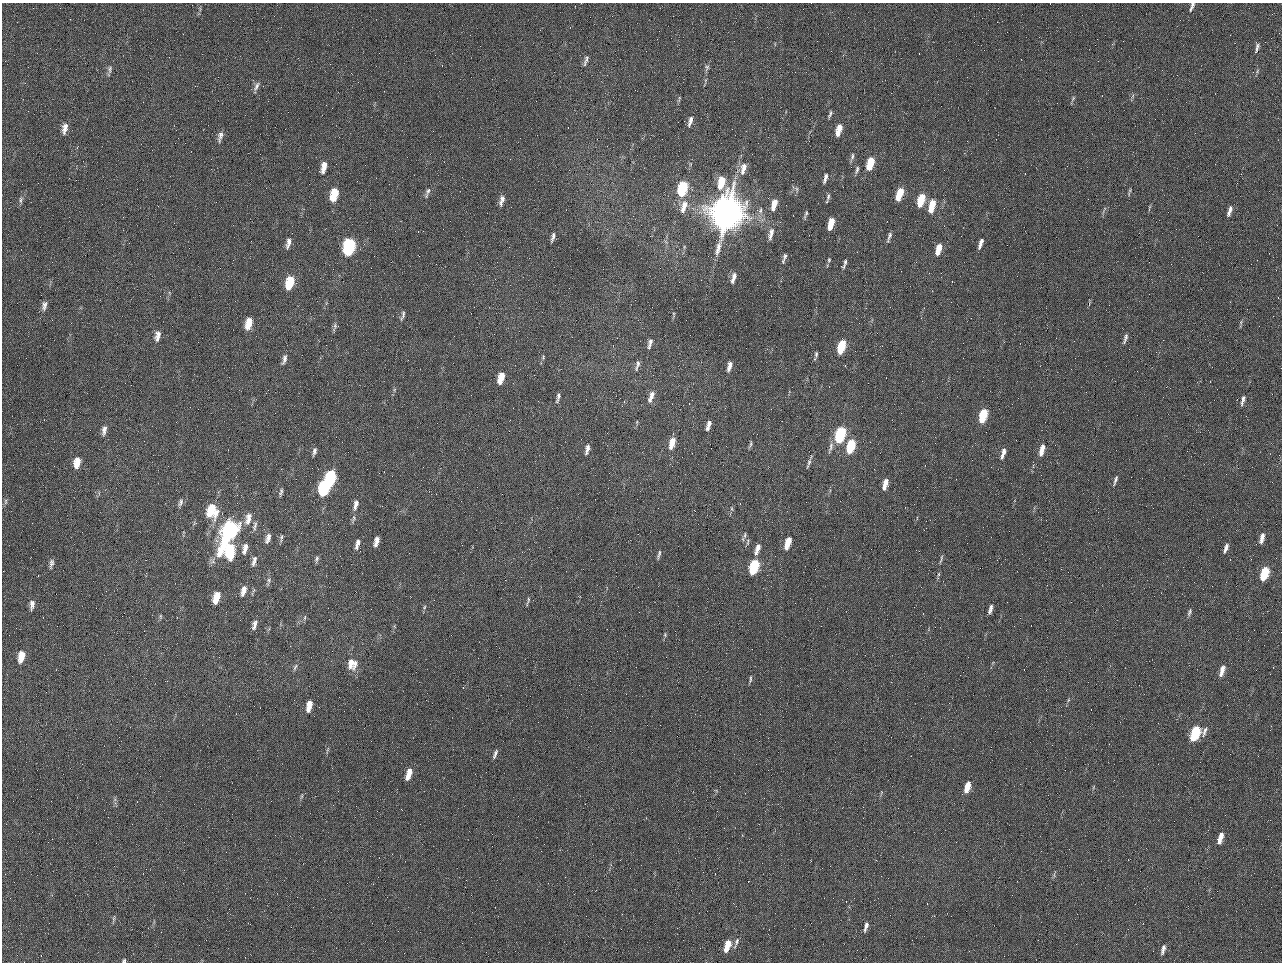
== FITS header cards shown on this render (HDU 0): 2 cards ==
NAXIS1  =                 1280 / length of data axis 1
NAXIS2  =                  960 / length of data axis 2

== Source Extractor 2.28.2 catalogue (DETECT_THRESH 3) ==
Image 1280 x 960 px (HDU 0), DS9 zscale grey, 1 PNG px = 1 image px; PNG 1284 x 964 px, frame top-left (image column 1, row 960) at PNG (2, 3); no overlay
Background 2560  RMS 180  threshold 554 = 3 sigma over >= 5 px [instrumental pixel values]
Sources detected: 155; all 155 listed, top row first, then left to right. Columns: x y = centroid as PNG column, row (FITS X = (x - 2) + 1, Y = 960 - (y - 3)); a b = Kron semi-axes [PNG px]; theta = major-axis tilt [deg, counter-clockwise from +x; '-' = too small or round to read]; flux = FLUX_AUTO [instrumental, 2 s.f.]
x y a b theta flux
1192 7 13 5 67 4.9e+04
1257 47 14 5 75 4.9e+04
984 50 2 2 - 6.3e+04
586 60 15 5 71 4.3e+04
707 67 8 6 83 3.4e+04
110 69 11 6 84 3.9e+04
1257 71 6 4 71 1.9e+04
706 80 6 4 70 1.8e+04
256 86 13 6 61 4.9e+04
1132 96 7 4 69 2.3e+04
1073 98 8 4 55 2.4e+04
679 99 10 3 68 1.6e+04
830 114 8 3 66 2.7e+04
690 121 13 5 73 6.0e+04
65 128 14 7 78 9.0e+04
839 130 11 5 72 1.6e+05
220 136 15 6 75 6.3e+04
852 157 13 4 76 3.5e+04
870 163 12 5 73 3.4e+05
324 167 14 6 78 1.2e+05
743 168 18 8 78 1.3e+05
857 170 10 4 75 3.0e+04
825 178 11 4 74 4.6e+04
721 182 13 7 78 2.9e+05
682 188 12 6 75 9.2e+05
1130 190 8 3 71 1.9e+04
428 191 12 6 66 4.7e+04
899 194 12 5 71 3.1e+05
334 195 12 7 75 3.4e+05
828 197 10 4 77 3.0e+04
21 200 10 5 79 3.6e+04
502 200 13 5 75 6.8e+04
921 200 12 6 72 3.6e+05
774 205 13 6 74 1.6e+05
684 206 18 8 72 1.4e+05
932 206 14 6 76 2.6e+05
1149 208 9 3 80 1.6e+04
1229 211 13 5 72 6.3e+04
727 214 23 17 73 1.2e+07
806 214 9 3 69 2.5e+04
831 224 11 5 75 2.0e+05
771 234 16 6 75 8.4e+04
553 237 10 4 74 4.1e+04
889 237 13 4 71 4.0e+04
288 243 14 5 76 6.5e+04
980 243 13 5 71 6.9e+04
349 247 12 7 80 1.9e+06
938 249 13 6 74 1.6e+05
784 258 14 4 72 4.1e+04
829 260 7 5 89 2.0e+04
845 262 7 4 81 2.4e+04
844 267 6 4 52 2.0e+04
733 278 13 5 74 7.5e+04
290 282 12 6 74 4.6e+05
44 306 13 7 79 6.3e+04
674 314 8 3 -77 1.6e+04
403 315 13 4 76 3.6e+04
1241 322 6 4 72 1.8e+04
249 323 12 6 75 2.1e+05
335 326 9 5 84 3.4e+04
157 336 14 7 80 8.8e+04
1125 338 13 4 73 4.5e+04
650 343 12 5 76 5.6e+04
841 347 11 5 71 5.0e+05
816 354 8 4 90 2.6e+04
543 357 7 5 72 1.9e+04
284 359 15 6 73 5.5e+04
637 365 17 5 75 5.0e+04
729 366 10 4 75 8.0e+04
501 378 12 6 74 2.0e+05
394 390 6 4 72 1.8e+04
651 396 17 6 72 9.7e+04
558 397 12 4 76 4.3e+04
1243 400 13 4 74 4.7e+04
983 416 11 5 74 6.0e+05
709 424 8 5 73 6.3e+04
707 428 5 4 - 3.0e+04
104 430 14 7 80 7.1e+04
986 432 2 2 - 7.5e+03
840 435 11 6 74 1.3e+06
672 443 13 5 74 2.0e+05
750 444 10 3 73 2.3e+04
851 446 11 5 74 6.8e+05
831 447 17 5 75 6.3e+04
587 449 13 5 77 6.2e+04
1042 450 14 5 75 1.4e+05
314 451 10 4 77 3.9e+04
1003 453 15 5 73 8.2e+04
77 462 12 7 80 1.7e+05
809 462 16 4 68 3.8e+04
330 478 12 6 78 1.4e+06
1115 480 14 4 72 4.0e+04
885 484 11 5 76 1.4e+05
324 488 12 6 77 1.4e+06
281 492 10 4 76 3.2e+04
6 501 9 4 89 3.0e+04
180 502 12 6 65 4.4e+04
356 505 14 6 75 7.6e+04
732 509 7 3 -71 1.6e+04
212 511 14 11 86 4.7e+05
248 518 17 8 77 1.1e+05
353 519 12 4 70 2.9e+04
255 526 15 5 79 4.9e+04
229 531 21 8 66 3.2e+06
745 535 10 5 84 3.2e+04
268 538 12 6 72 7.3e+04
281 538 11 4 88 2.8e+04
1262 538 11 5 75 8.8e+04
376 541 9 4 76 8.9e+04
748 542 11 4 89 2.8e+04
787 543 11 5 72 2.9e+05
357 544 11 5 73 6.5e+04
245 548 14 6 77 8.3e+04
1226 548 10 4 69 6.2e+04
757 549 13 5 71 1.0e+05
230 551 12 8 82 7.4e+05
659 555 11 3 73 3.0e+04
317 559 9 5 73 3.0e+04
941 559 12 3 76 2.4e+04
254 561 14 6 74 6.4e+04
51 563 13 5 78 4.7e+04
754 567 11 5 72 1.1e+06
1264 573 11 5 73 6.3e+05
269 581 14 5 74 3.8e+04
244 591 13 6 74 9.8e+04
216 597 11 6 73 2.7e+05
528 601 12 3 74 2.4e+04
32 605 12 6 84 7.2e+04
424 607 6 4 69 2.0e+04
990 609 10 4 73 6.3e+04
1189 612 11 5 70 3.2e+04
160 616 6 4 -90 1.7e+04
305 617 7 3 71 1.9e+04
254 624 12 5 75 6.4e+04
665 635 6 5 - 1.9e+04
21 656 13 7 78 1.9e+05
352 664 14 13 - 1.5e+05
295 667 10 4 68 2.7e+04
1222 670 12 5 73 1.1e+05
750 679 11 3 88 2.3e+04
1068 700 6 4 71 1.7e+04
309 706 11 5 78 1.7e+05
1195 733 12 7 60 9.9e+05
327 750 10 3 75 2.1e+04
495 754 12 4 67 4.4e+04
409 774 12 5 73 1.7e+05
967 787 11 5 73 2.1e+05
301 796 7 3 81 1.7e+04
1220 838 12 5 73 1.2e+05
114 918 10 4 81 2.1e+04
866 926 13 4 75 5.8e+04
737 941 13 6 68 5.2e+04
727 945 13 6 72 2.6e+05
1163 949 11 4 76 5.4e+04
124 961 5 4 - 2.2e+04
At the frame edge (FLAGS 8, measured only in part): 2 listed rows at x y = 1192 7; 124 961